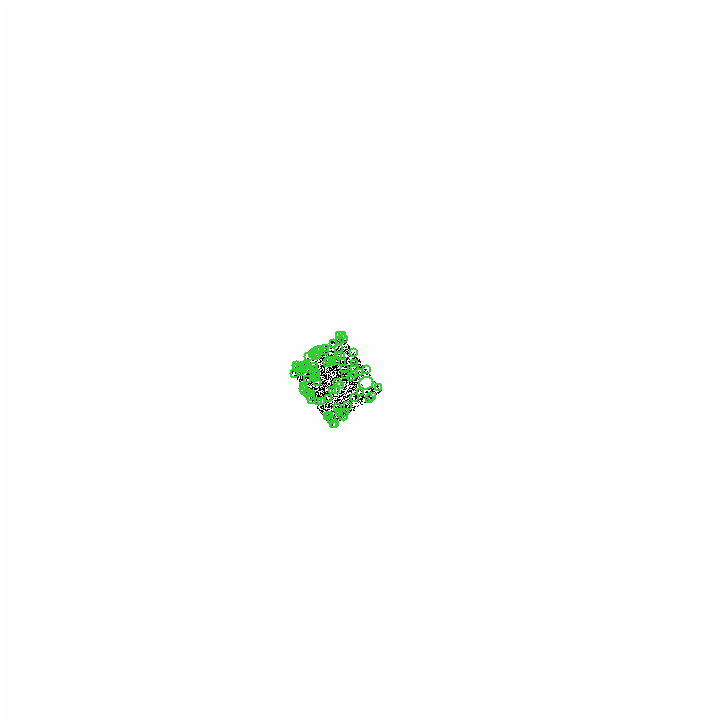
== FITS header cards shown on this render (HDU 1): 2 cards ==
NAXIS1  =                 1412
NAXIS2  =                 1440

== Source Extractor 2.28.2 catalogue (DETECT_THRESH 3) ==
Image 1412 x 1440 px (HDU 1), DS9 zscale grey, zoomed out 1/2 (1 PNG px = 2 x 2 image px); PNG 710 x 724 px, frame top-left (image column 1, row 1439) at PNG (0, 0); each listed source drawn as its Kron ellipse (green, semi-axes under 4 px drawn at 4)
Background 0.016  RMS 1.5e-05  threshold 4.44e-05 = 3 sigma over >= 5 px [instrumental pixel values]
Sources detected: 293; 215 cannot appear on this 1/2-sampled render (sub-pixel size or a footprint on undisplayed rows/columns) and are neither listed nor drawn; the other 78 listed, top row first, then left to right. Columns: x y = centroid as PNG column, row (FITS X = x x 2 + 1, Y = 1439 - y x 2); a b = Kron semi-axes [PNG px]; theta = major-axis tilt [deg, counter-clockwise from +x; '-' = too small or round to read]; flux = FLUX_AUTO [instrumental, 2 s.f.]
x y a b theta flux
337 333 2 1 - 0.37
340 333 2 1 - 0.3
342 335 2 1 - 0.63
337 337 2 1 - 0.31
331 340 2 1 - 0.14
324 345 2 1 - 0.48
337 345 2 1 - 0.56
318 346 2 1 - 0.62
315 348 2 1 - 0.041
324 348 2 1 - 0.47
313 350 3 2 - 0.28
352 350 2 1 - 0.56
310 351 2 1 - 0.61
316 352 3 2 - 0.22
336 352 2 1 - 0.49
314 353 2 1 - 0.59
339 353 2 1 - 0.33
307 354 2 1 - 1.4
327 358 2 1 - 0.81
334 358 2 1 - 0.31
330 359 2 1 - 0.29
326 360 3 1 - 0.28
341 360 2 1 - 0.46
304 361 2 1 - 0.11
353 361 2 1 - 0.49
294 363 2 1 - 1.4
301 363 2 1 - 0.12
304 363 2 1 - 0.28
313 363 2 1 - 0.79
296 365 2 2 - 1.2
308 365 2 1 - 0.44
343 365 2 1 - 0.062
352 365 3 1 - 0.51
299 366 2 2 - 0.76
301 367 2 1 - 0.4
312 367 2 1 - 0.5
364 367 2 1 - 2.6
299 369 3 2 - 0.49
357 370 4 1 - 0.77
292 371 3 2 - 0.42
312 371 2 1 - 0.02
314 371 2 1 - 0.29
344 372 2 1 - 0.35
353 372 2 1 - 0.46
350 374 2 1 - 0.39
314 375 2 1 - 0.23
306 377 2 2 - 0.1
316 380 2 1 - 0.47
336 380 3 1 - 0.14
364 380 7 6 - 2700
339 383 2 1 - 0.51
301 384 2 1 - 0.2
377 385 2 1 - 0.31
302 386 2 1 - 0.84
334 387 2 1 - 1.2
303 388 2 1 - 0.41
331 388 2 1 - 1.1
359 389 2 1 - 0.62
305 390 2 1 - 0.3
309 390 3 2 - 1.2
308 393 4 2 - 0.82
369 394 3 1 - 0.81
352 395 2 1 - 0.11
309 396 2 2 - 0.54
326 396 2 1 - 0.36
367 396 2 1 - 1.1
317 399 2 1 - 0.0045
319 399 2 2 - 0.22
346 403 2 1 - 0.54
335 404 2 1 - 1.1
342 409 2 1 - 0.28
338 410 2 2 - 1.8
326 413 2 1 - 0.085
327 413 2 1 - 0.13
341 413 5 1 - 0.069
329 416 3 1 - 0.32
333 420 3 1 - 1.1
331 421 2 1 - 0.59
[215 sub-pixel or undisplayed-footprint detections neither listed nor drawn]